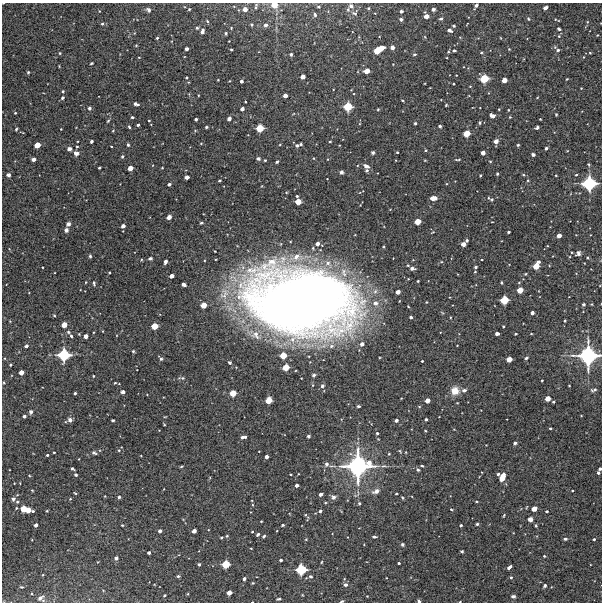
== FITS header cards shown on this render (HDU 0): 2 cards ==
NAXIS1  =                  600 / Width of image
NAXIS2  =                  600 / Height of image

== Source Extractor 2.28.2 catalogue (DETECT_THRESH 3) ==
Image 600 x 600 px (HDU 0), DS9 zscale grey, 1 PNG px = 1 image px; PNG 604 x 604 px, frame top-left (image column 1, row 600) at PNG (2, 3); no overlay
Background 4450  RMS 220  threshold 665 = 3 sigma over >= 5 px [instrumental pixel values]
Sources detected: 338; all 338 listed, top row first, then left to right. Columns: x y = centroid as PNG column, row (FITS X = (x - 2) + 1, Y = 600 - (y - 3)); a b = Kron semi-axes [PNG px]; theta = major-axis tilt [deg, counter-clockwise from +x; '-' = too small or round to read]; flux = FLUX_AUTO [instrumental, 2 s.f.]
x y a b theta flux
274 5 6 5 - 1.8e+05
256 6 8 3 74 2.4e+04
351 6 7 6 - 4.1e+04
476 6 5 3 - 3.8e+04
318 7 4 3 - 1.8e+04
368 8 3 3 - 1.4e+04
545 8 5 3 - 4.1e+04
189 9 3 2 - 1.4e+04
245 9 5 4 - 1.0e+05
348 9 7 4 65 2.6e+04
433 9 4 4 - 3.4e+04
148 10 6 5 - 3.7e+04
99 11 4 3 - 9.1e+03
401 11 4 4 - 2.7e+04
354 13 8 6 -14 3.6e+04
315 15 6 4 -78 2.6e+04
426 16 5 4 - 9.5e+04
401 19 5 4 - 2.7e+04
441 19 4 4 - 2.8e+04
528 19 5 4 - 1.6e+04
555 19 3 2 - 9.5e+03
207 21 5 3 - 1.4e+04
587 22 5 3 - 1.4e+04
102 24 4 4 - 2.2e+04
252 25 4 3 - 1.7e+04
265 25 5 5 - 3.9e+04
454 26 3 3 - 2.1e+04
197 28 4 4 - 1.9e+04
559 29 4 3 - 2.2e+04
449 30 4 3 - 5.8e+04
202 32 5 4 - 5.1e+04
226 33 3 3 - 2.1e+04
559 36 4 4 - 1.4e+04
157 38 3 3 - 2.0e+04
229 41 2 2 - 7.6e+03
136 45 4 2 - 1.2e+04
392 47 5 5 - 4.7e+04
186 49 3 3 - 4.2e+04
231 49 3 2 - 1.6e+04
509 49 3 3 - 1.0e+04
378 50 10 5 31 3.4e+05
454 50 5 4 - 2.2e+04
558 50 5 4 - 2.3e+04
60 53 3 3 - 1.5e+04
481 53 4 3 - 1.5e+04
590 53 4 4 - 1.2e+04
291 54 3 3 - 3.1e+04
414 54 5 3 - 1.8e+04
139 57 3 2 - 9.3e+03
91 63 3 2 - 1.6e+04
393 64 2 2 - 8.4e+03
367 71 5 4 - 1.4e+05
28 72 3 3 - 1.8e+04
186 77 3 3 - 1.5e+04
303 77 4 4 - 8.5e+04
484 79 6 5 - 3.3e+05
567 79 3 2 - 1.3e+04
504 80 4 4 - 1.2e+05
229 81 3 2 - 9.2e+03
241 81 3 3 - 4.2e+04
453 84 2 2 - 1.1e+04
581 88 2 2 - 7.9e+03
63 91 3 3 - 1.5e+04
198 95 3 2 - 9.4e+03
285 96 4 4 - 8.6e+04
62 98 4 4 - 2.2e+04
402 100 3 2 - 1.5e+04
136 104 5 3 - 4.3e+04
446 105 3 3 - 1.5e+04
348 107 6 6 - 3.4e+05
89 108 3 3 - 3.7e+04
242 109 4 3 - 5.5e+04
378 109 4 3 - 1.2e+04
499 109 3 2 - 1.1e+04
15 113 3 3 - 1.3e+04
556 114 3 2 - 1.5e+04
492 116 5 4 - 5.6e+04
132 117 3 3 - 2.3e+04
510 117 3 3 - 1.1e+04
196 119 3 3 - 2.9e+04
229 119 4 3 - 5.4e+04
540 119 2 2 - 1.1e+04
108 121 4 3 - 1.4e+04
149 121 3 2 - 1.3e+04
415 123 3 3 - 2.1e+04
480 123 4 3 - 1.7e+04
138 125 3 3 - 2.5e+04
440 126 3 3 - 2.8e+04
129 127 4 3 - 1.7e+04
206 127 3 3 - 2.0e+04
260 128 6 5 - 2.7e+05
537 128 4 3 - 2.9e+04
16 129 3 3 - 1.8e+04
61 129 2 2 - 8.9e+03
467 133 5 5 - 2.2e+05
91 141 3 3 - 3.0e+04
330 141 3 2 - 1.2e+04
496 141 4 4 - 8.4e+04
301 144 3 3 - 2.2e+04
37 145 5 4 - 1.6e+05
128 145 4 3 - 1.9e+04
297 145 5 4 - 2.6e+04
518 145 3 3 - 1.7e+04
77 146 3 2 - 1.3e+04
111 146 2 2 - 8.6e+03
546 148 3 3 - 3.0e+04
69 149 4 4 - 5.0e+04
426 150 3 3 - 1.4e+04
397 152 3 2 - 1.5e+04
76 153 6 5 - 5.5e+04
373 153 3 3 - 2.6e+04
483 153 4 4 - 7.4e+04
533 154 4 3 - 3.4e+04
122 156 4 3 - 2.1e+04
258 158 4 4 - 2.9e+04
313 158 4 3 - 1.1e+04
33 159 4 3 - 6.9e+04
457 159 8 3 3 1.7e+04
265 160 3 2 - 1.4e+04
277 162 4 3 - 2.2e+04
366 166 7 5 -27 5.2e+04
99 168 3 2 - 1.7e+04
130 168 4 4 - 1.2e+05
367 170 5 4 - 2.5e+04
341 172 4 3 - 3.6e+04
497 174 3 3 - 2.0e+04
8 175 4 3 - 3.8e+04
523 175 5 3 - 1.4e+04
556 175 2 2 - 1.1e+04
576 175 3 2 - 1.3e+04
480 176 3 2 - 1.1e+04
187 177 4 3 - 6.9e+04
219 180 3 3 - 1.8e+04
589 183 10 9 - 8.8e+05
169 184 4 3 - 3.0e+04
297 196 3 3 - 1.5e+04
433 198 6 4 4 1.1e+05
488 198 4 3 - 1.0e+04
492 199 5 3 - 1.7e+04
298 201 5 4 - 1.7e+05
360 205 2 2 - 7.8e+03
169 217 4 4 - 7.2e+04
418 222 5 4 - 1.8e+05
201 223 3 3 - 1.9e+04
68 224 5 4 - 4.7e+04
123 226 4 3 - 6.2e+04
66 230 4 4 - 4.6e+04
433 232 4 2 - 1.2e+04
508 232 3 3 - 2.5e+04
559 235 4 4 - 9.1e+04
467 240 3 3 - 2.6e+04
317 244 5 4 - 6.0e+04
463 244 5 4 - 7.6e+04
384 247 4 2 - 1.2e+04
578 253 5 4 - 4.0e+04
90 256 4 3 - 2.0e+04
296 257 20 11 11 2.8e+05
150 258 4 3 - 2.7e+04
165 261 4 3 - 5.4e+04
539 262 4 3 - 2.8e+04
328 263 14 8 -53 1.4e+05
408 265 3 3 - 1.4e+04
536 266 5 4 - 2.0e+05
42 267 2 2 - 1.0e+04
475 267 3 3 - 2.4e+04
412 268 5 3 - 4.9e+04
475 272 2 2 - 1.2e+04
109 273 3 2 - 1.3e+04
525 274 3 3 - 1.3e+04
172 276 4 3 - 7.8e+04
418 281 3 2 - 1.5e+04
501 282 3 2 - 1.5e+04
94 283 5 3 - 2.7e+04
184 284 4 3 - 5.4e+04
520 290 5 4 - 1.7e+05
398 292 4 4 - 8.1e+04
504 300 6 5 - 3.0e+05
301 302 78 46 -6 2.6e+07
427 302 2 2 - 1.1e+04
375 303 8 7 - 8.1e+04
583 304 3 3 - 2.8e+04
591 304 3 3 - 1.2e+04
203 305 5 4 - 1.7e+05
532 313 3 3 - 5.5e+04
54 316 5 3 - 1.5e+04
411 317 3 3 - 3.2e+04
565 320 3 2 - 1.6e+04
64 325 5 4 - 1.4e+05
154 326 5 5 - 2.0e+05
503 326 3 2 - 1.5e+04
102 331 3 2 - 9.4e+03
68 332 4 4 - 1.9e+04
79 334 3 3 - 1.0e+04
497 334 4 3 - 5.4e+04
516 334 3 2 - 1.7e+04
531 334 3 2 - 8.5e+03
256 335 14 11 -49 1.8e+05
71 336 4 3 - 2.0e+04
86 336 4 3 - 7.0e+04
362 344 5 4 - 5.9e+04
26 346 4 3 - 4.0e+04
133 351 4 3 - 1.8e+04
64 355 8 8 - 6.5e+05
283 355 5 5 - 2.1e+05
588 355 13 12 - 1.5e+06
161 358 5 3 - 2.7e+04
526 358 4 3 - 2.7e+04
509 359 5 4 - 1.4e+05
422 361 3 3 - 1.5e+04
230 363 4 3 - 2.7e+04
10 365 3 2 - 1.5e+04
286 367 5 5 - 2.1e+05
21 372 4 4 - 9.5e+04
314 375 4 4 - 2.6e+04
93 376 3 2 - 1.2e+04
182 378 9 4 -7 2.6e+04
542 380 2 2 - 1.2e+04
115 383 3 2 - 1.2e+04
569 385 3 2 - 1.0e+04
322 386 5 4 - 3.2e+04
464 390 5 4 - 4.1e+04
594 390 6 3 15 2.6e+04
455 391 8 8 - 1.8e+05
123 392 4 3 - 5.8e+04
75 393 3 3 - 2.2e+04
233 393 5 5 - 2.0e+05
548 398 4 4 - 1.3e+05
269 400 5 5 - 2.0e+05
427 401 4 4 - 1.1e+05
553 402 3 3 - 2.0e+04
358 406 3 3 - 2.4e+04
31 412 5 4 - 3.2e+04
24 416 3 3 - 3.1e+04
426 419 3 3 - 2.9e+04
70 420 5 5 - 5.4e+04
113 420 3 3 - 2.7e+04
396 420 4 3 - 4.2e+04
550 428 3 2 - 1.5e+04
377 433 3 3 - 2.2e+04
308 436 3 3 - 2.8e+04
243 437 6 3 12 5.9e+04
515 443 4 3 - 2.9e+04
119 450 5 4 - 1.8e+04
54 452 3 2 - 1.5e+04
94 453 5 3 - 2.7e+04
389 454 4 3 - 1.3e+04
47 455 3 3 - 1.9e+04
266 457 3 3 - 5.2e+04
369 463 6 5 - 9.3e+04
326 464 6 5 - 4.7e+04
358 466 19 19 - 2.2e+06
422 466 4 3 - 1.5e+04
181 467 5 3 - 1.3e+04
72 469 4 3 - 2.6e+04
600 469 3 3 - 3.2e+04
418 470 5 4 - 2.5e+04
598 473 3 3 - 2.8e+04
290 474 3 2 - 1.3e+04
498 474 3 3 - 2.3e+04
76 475 4 3 - 2.2e+04
502 477 7 5 68 1.6e+05
297 485 4 3 - 4.8e+04
32 490 3 3 - 1.1e+04
572 490 3 2 - 1.4e+04
376 491 10 6 21 7.8e+04
75 493 4 2 - 1.2e+04
396 493 3 2 - 1.5e+04
321 494 4 3 - 5.0e+04
105 496 2 2 - 1.1e+04
119 497 3 3 - 1.9e+04
333 497 7 6 - 4.6e+04
402 498 4 2 - 1.4e+04
13 499 5 4 - 4.2e+04
70 499 4 3 - 1.2e+04
476 501 3 2 - 1.5e+04
17 502 4 4 - 1.8e+04
359 503 4 3 - 2.4e+04
16 508 4 3 - 1.2e+04
23 509 5 4 - 2.0e+05
451 509 4 2 - 1.2e+04
534 509 4 4 - 1.3e+05
28 510 7 4 -10 1.7e+05
47 511 3 2 - 1.2e+04
320 511 4 3 - 2.6e+04
547 511 3 2 - 1.6e+04
305 515 3 3 - 1.4e+04
504 515 4 2 - 1.3e+04
530 519 4 4 - 7.1e+04
261 521 2 2 - 1.1e+04
477 524 3 3 - 1.8e+04
36 525 4 3 - 5.3e+04
122 525 3 3 - 1.5e+04
283 525 3 3 - 1.9e+04
461 525 3 3 - 2.3e+04
536 525 3 3 - 1.5e+04
160 531 4 3 - 4.4e+04
194 531 4 4 - 7.6e+04
252 532 3 2 - 1.3e+04
258 534 4 3 - 2.2e+04
227 536 4 3 - 1.5e+04
264 536 4 3 - 2.3e+04
221 537 3 3 - 1.5e+04
374 537 6 3 -1 2.6e+04
306 539 4 3 - 1.2e+04
565 539 4 4 - 2.4e+04
594 539 3 3 - 1.7e+04
402 544 4 3 - 2.7e+04
251 548 3 2 - 9.7e+03
462 551 3 3 - 2.1e+04
149 553 3 3 - 3.2e+04
544 556 3 2 - 1.3e+04
116 558 4 4 - 2.8e+04
281 560 3 3 - 2.9e+04
321 562 4 3 - 1.2e+04
399 563 3 3 - 1.7e+04
199 564 3 3 - 2.4e+04
226 564 6 5 - 2.8e+05
509 567 5 3 - 5.3e+04
301 570 7 7 - 4.9e+05
43 575 3 2 - 1.0e+04
178 576 4 3 - 2.4e+04
311 576 6 5 - 3.1e+04
511 577 4 3 - 1.5e+04
244 579 4 3 - 3.0e+04
253 583 3 3 - 1.2e+04
345 585 6 5 - 4.4e+04
545 586 3 3 - 3.4e+04
21 587 4 3 - 1.5e+04
229 593 4 4 - 1.0e+05
164 595 3 2 - 2.0e+04
367 596 2 2 - 9.3e+03
513 596 4 3 - 3.3e+04
41 598 8 7 - 6.9e+04
278 599 5 2 - 2.2e+04
341 601 6 3 18 2.2e+04
419 601 4 3 - 2.9e+04
252 602 2 2 - 8.7e+03
460 602 3 2 - 1.2e+04
At the frame edge (FLAGS 8, measured only in part): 7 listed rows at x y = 274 5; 588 355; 600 469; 341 601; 419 601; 252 602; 460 602

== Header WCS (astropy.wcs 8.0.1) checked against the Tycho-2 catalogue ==
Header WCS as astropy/WCSLIB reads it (CRVAL/CRPIX/CD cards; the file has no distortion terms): RA---TAN/DEC--TAN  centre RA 02:43:44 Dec -29:00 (40.93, -29.00 deg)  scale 2 arcsec/px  FOV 20.0' x 20.0'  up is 0 deg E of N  parity normal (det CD < 0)
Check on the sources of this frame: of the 60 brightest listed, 3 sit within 2.3 arcsec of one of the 5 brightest Tycho-2 stars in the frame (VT <= 12.19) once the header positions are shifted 1.19 arcsec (0.74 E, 0.93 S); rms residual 0.78 arcsec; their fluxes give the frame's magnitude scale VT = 26.43 - 2.5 log10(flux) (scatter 0.30 mag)
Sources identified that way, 3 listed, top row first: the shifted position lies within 2.3 arcsec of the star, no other Tycho-2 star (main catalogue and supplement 1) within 4.6 arcsec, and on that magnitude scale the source's flux lands within +1.5 / -3 mag of the star's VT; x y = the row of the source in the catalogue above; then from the Tycho-2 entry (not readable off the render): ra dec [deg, ICRS J2000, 3 dp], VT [Tycho-2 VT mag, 2 dp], TYC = Tycho-2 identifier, HIP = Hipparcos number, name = IAU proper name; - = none
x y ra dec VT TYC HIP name
589 183 40.752 -28.937 12.00 6436-789-1 - -
588 355 40.753 -29.033 10.69 6436-1265-1 - -
358 466 40.899 -29.094 10.58 6436-284-1 - -